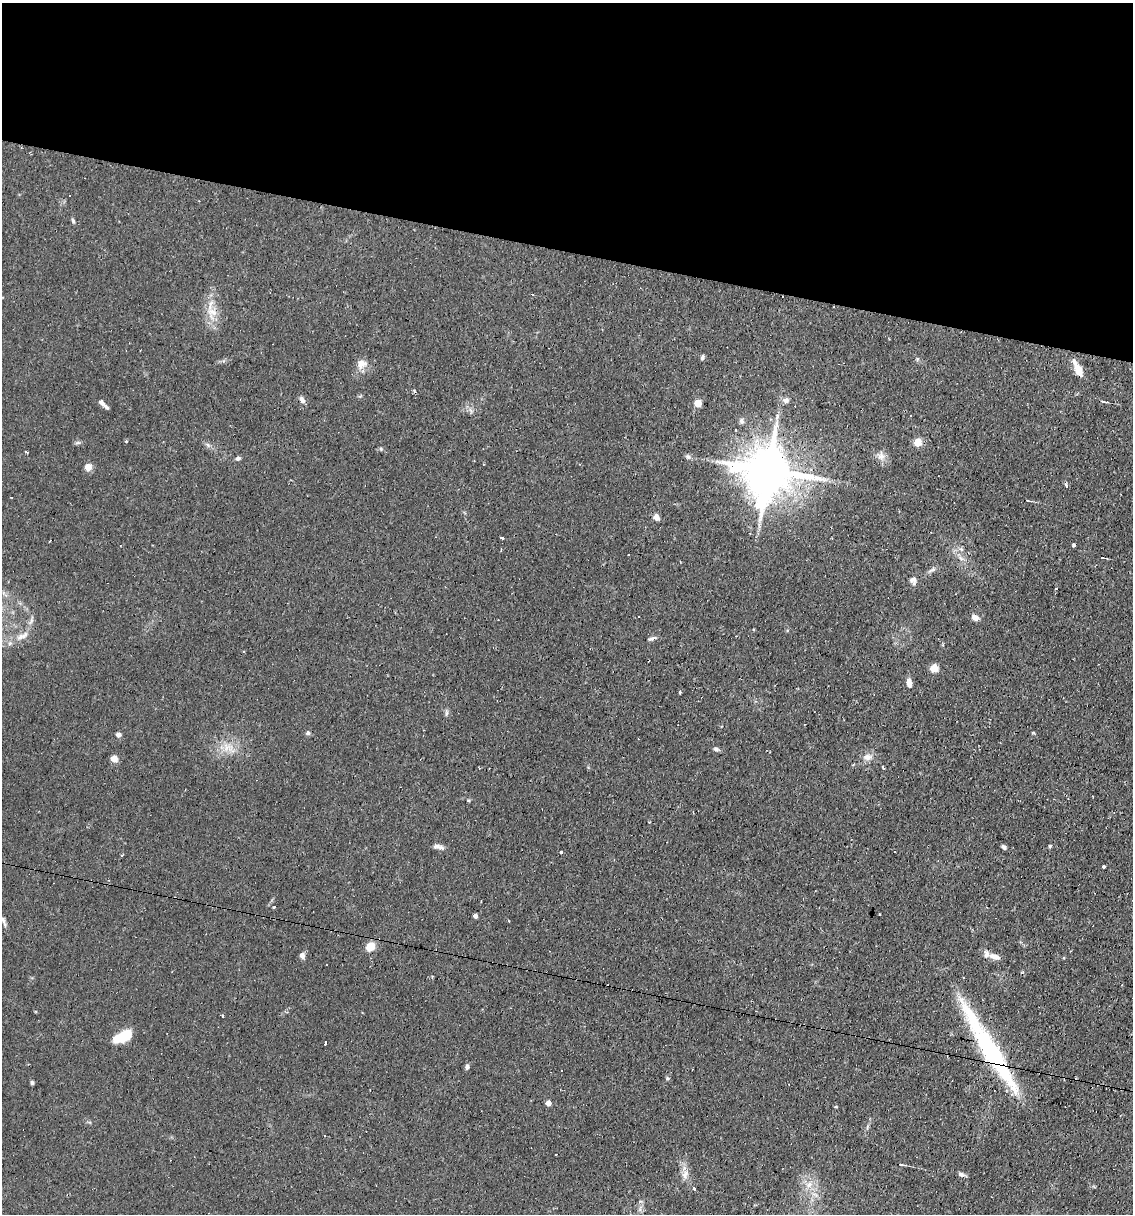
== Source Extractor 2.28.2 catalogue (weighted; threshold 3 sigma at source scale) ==
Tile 2 of 4 x 4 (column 2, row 1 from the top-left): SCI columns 1365-2495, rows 3636-4847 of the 4873 x 4847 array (HDU 1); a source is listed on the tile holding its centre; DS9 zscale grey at full resolution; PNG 1135 x 1216 px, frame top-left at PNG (2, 3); no overlay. Shown black and unused: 21% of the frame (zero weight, under 2 of 3 exposures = <1% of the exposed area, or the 3 px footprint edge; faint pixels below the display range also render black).
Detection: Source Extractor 2.28.2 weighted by HDU 2 'WHT'; one run over the whole footprint, this tile lists its part. Background 0.082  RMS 0.0055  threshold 0.0245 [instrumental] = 3 sigma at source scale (4.5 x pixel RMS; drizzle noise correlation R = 1.50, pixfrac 1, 0.05/0.05 arcsec/px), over >= 5 px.
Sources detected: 94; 16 cosmic-ray / hot-pixel residue — not listed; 1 inside a brighter listed object's ellipse — not listed separately; the other 77 listed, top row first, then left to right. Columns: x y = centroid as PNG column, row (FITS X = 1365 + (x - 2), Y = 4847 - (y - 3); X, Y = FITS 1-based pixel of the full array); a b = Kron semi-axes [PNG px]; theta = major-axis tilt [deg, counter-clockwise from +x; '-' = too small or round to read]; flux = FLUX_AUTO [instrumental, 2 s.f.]
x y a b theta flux
70 196 3 3 - 1.3
73 221 6 4 -72 0.94
212 312 16 10 -38 6.3
702 357 7 4 73 1.1
361 363 12 10 20 4.7
1078 369 17 6 -64 9.7
302 400 8 6 -62 2.3
786 400 8 7 - 2.2
1102 401 8 3 -15 1
698 403 5 5 - 14
103 404 12 4 -42 2.4
741 421 7 6 - 1.7
78 442 7 4 0 1
918 442 5 5 - 16
208 445 7 5 -46 1.3
381 449 6 4 -49 0.71
27 452 3 2 - 1
881 456 11 10 - 3.3
688 457 8 6 -24 1.4
238 458 6 5 - 1.4
88 467 5 4 - 12
768 470 16 15 - 2700
1066 486 4 3 - 1.6
1027 500 6 3 -11 0.73
656 517 7 7 - 2.7
502 538 4 3 - 5.8
50 541 3 2 - 0.42
1074 545 4 3 - 0.97
961 549 6 5 - 1.2
628 555 2 2 - 0.41
1103 558 3 2 - 0.41
932 570 12 4 25 1.5
913 580 10 8 -73 2.4
1056 589 3 3 - 1.3
975 618 9 7 -33 2.5
31 620 14 4 70 2.1
23 636 16 6 49 3.7
652 639 11 4 19 1.5
10 643 6 4 19 1
648 660 3 2 - 0.81
934 668 8 8 - 4.9
909 683 9 5 -80 3.8
680 692 4 3 - 0.66
446 713 10 4 85 1.2
308 733 6 6 - 1
1033 733 5 3 - 0.54
118 735 5 5 - 2.5
227 747 15 12 20 7.4
716 749 8 5 -10 1.2
867 757 11 9 0 3.6
114 759 6 6 - 5.1
883 768 5 3 - 0.6
437 846 12 6 8 2.1
1050 846 4 4 - 0.75
1004 847 7 4 -51 1.1
561 852 4 3 - 4.4
1104 866 3 3 - 2
274 907 3 3 - 0.83
475 916 4 4 - 2.2
4 921 19 4 -71 2.2
370 947 11 9 45 6.5
302 955 7 6 - 1.9
995 957 16 7 -19 4
222 1016 3 3 - 1.3
123 1036 19 9 28 16
325 1043 3 3 - 4.4
991 1051 98 15 -59 86
467 1067 6 5 - 1.5
667 1078 6 4 20 0.79
32 1082 4 4 - 0.98
548 1103 4 4 - 5.7
836 1107 5 3 - 0.48
901 1164 6 3 -12 1
685 1174 14 8 80 3.7
962 1175 11 4 -19 1.6
809 1185 9 8 - 3.6
694 1188 3 3 - 16
Overlapping masked pixels (flux is a lower limit): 2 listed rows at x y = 648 660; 991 1051